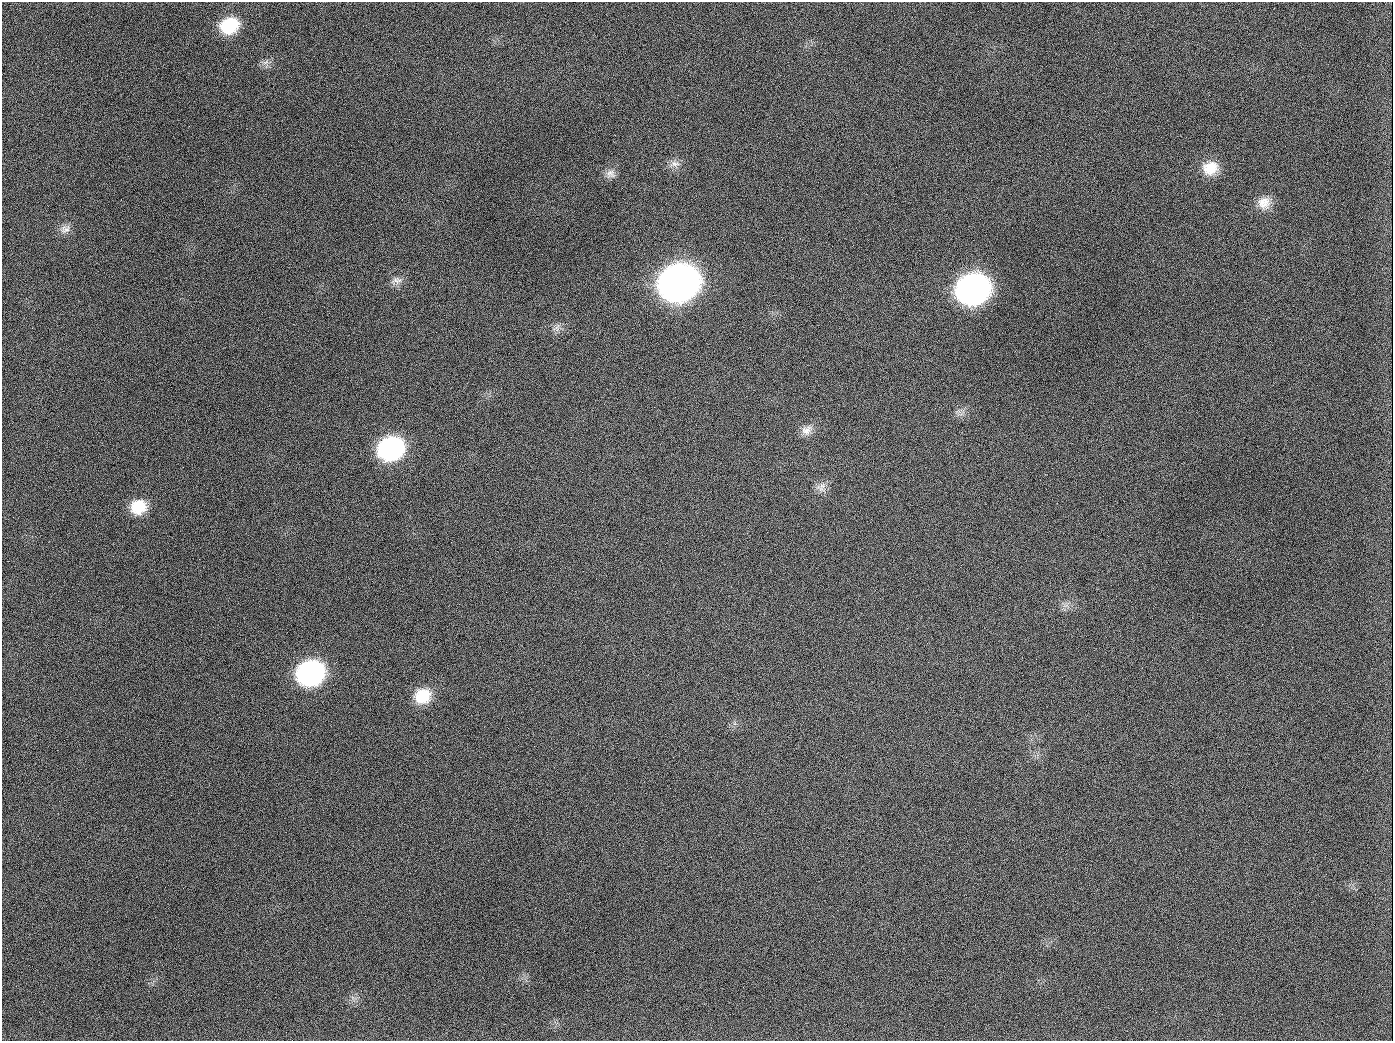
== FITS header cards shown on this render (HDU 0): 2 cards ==
NAXIS1  =                 1391
NAXIS2  =                 1039

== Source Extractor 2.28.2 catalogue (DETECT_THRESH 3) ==
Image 1391 x 1039 px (HDU 0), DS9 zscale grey, 1 PNG px = 1 image px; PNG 1395 x 1043 px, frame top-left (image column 1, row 1039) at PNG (2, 2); no overlay
Background 1370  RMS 66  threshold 197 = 3 sigma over >= 5 px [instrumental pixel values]
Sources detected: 20; all 20 listed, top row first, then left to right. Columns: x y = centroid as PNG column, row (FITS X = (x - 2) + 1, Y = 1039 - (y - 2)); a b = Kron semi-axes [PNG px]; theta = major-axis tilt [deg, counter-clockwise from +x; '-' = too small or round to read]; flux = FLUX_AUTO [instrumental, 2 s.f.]
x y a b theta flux
229 26 20 16 22 2.0e+05
266 62 10 5 35 1.6e+04
189 126 3 2 - 7.5e+03
675 164 16 8 7 3.3e+04
1210 168 19 16 14 9.9e+04
610 174 13 12 - 3.1e+04
1264 203 18 16 81 6.3e+04
65 229 15 11 26 3.2e+04
396 280 16 10 7 3.1e+04
678 283 22 19 22 6.0e+06
972 289 21 18 20 2.6e+06
556 328 13 7 55 2.1e+04
654 407 3 2 - 4.3e+03
807 430 16 12 41 4.2e+04
391 449 20 17 24 8.4e+05
821 487 15 13 64 3.7e+04
138 507 18 16 16 1.2e+05
310 673 20 17 20 1.0e+06
422 696 19 17 24 1.3e+05
944 1026 2 2 - 6.4e+03